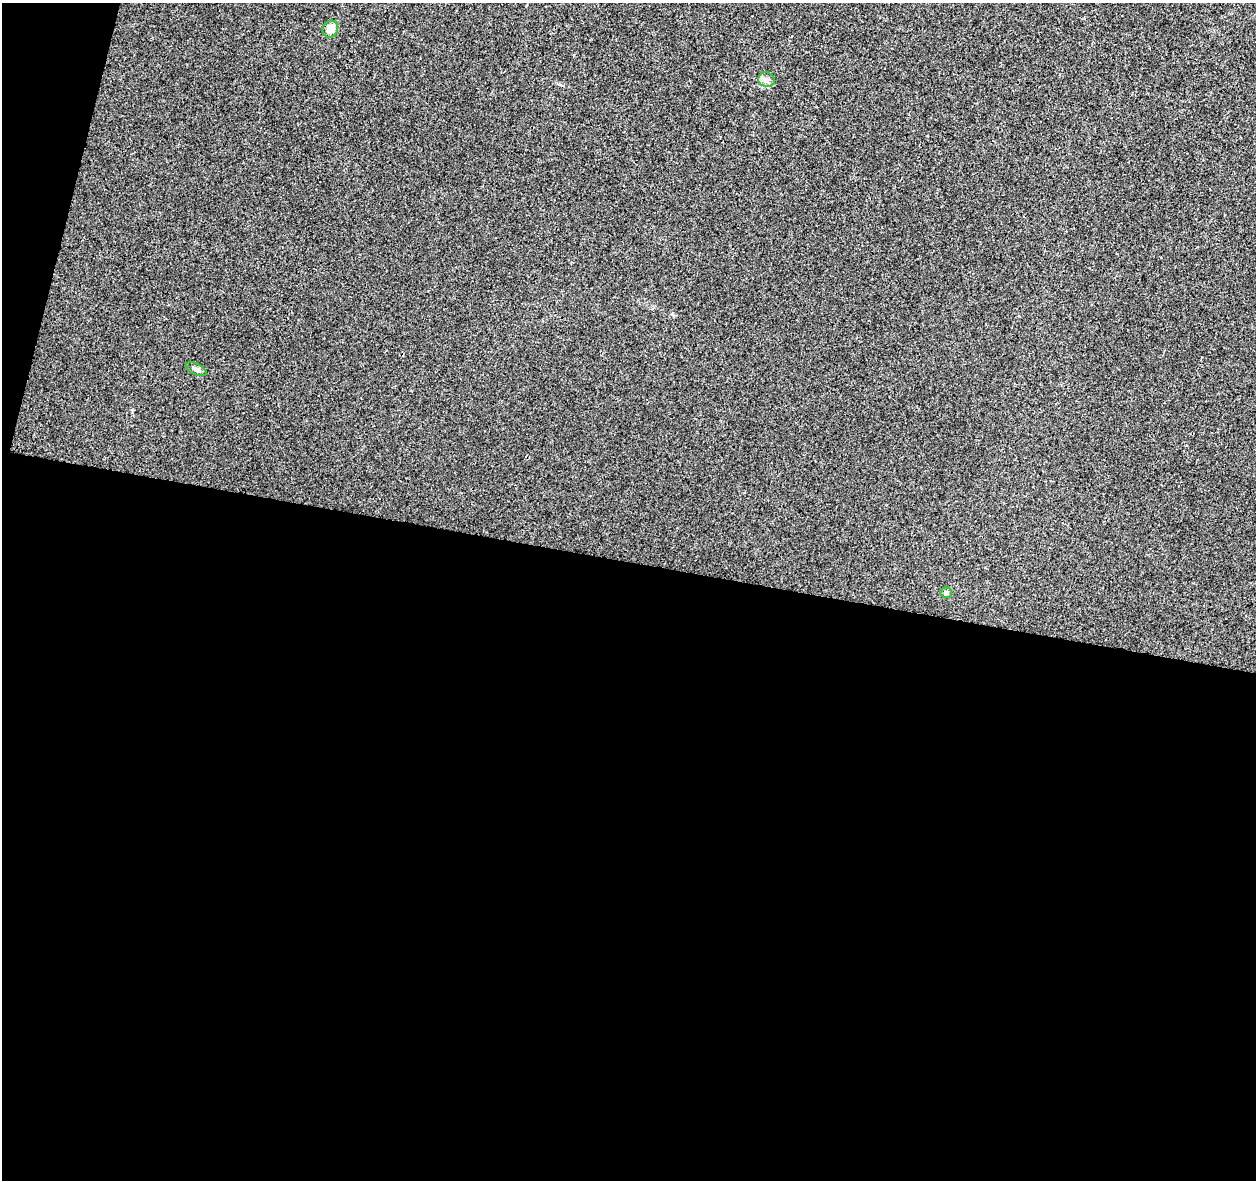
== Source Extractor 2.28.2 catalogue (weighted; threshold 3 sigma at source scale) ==
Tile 13 of 4 x 4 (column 1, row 4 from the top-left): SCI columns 1-1254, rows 223-1400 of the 5027 x 5220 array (HDU 1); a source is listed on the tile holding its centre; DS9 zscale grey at full resolution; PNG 1258 x 1182 px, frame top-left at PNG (2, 3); each listed source drawn as its Kron ellipse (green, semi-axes under 4 px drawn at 4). Shown black and unused: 54% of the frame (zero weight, under 3 of 4 exposures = <1% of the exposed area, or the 3 px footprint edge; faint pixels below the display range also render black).
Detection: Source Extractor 2.28.2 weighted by HDU 2 'WHT'; one run over the whole footprint, this tile lists its part. Background 0.00164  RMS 0.0031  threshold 0.0139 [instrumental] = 3 sigma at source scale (4.5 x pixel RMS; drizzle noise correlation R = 1.50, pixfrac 1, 0.0396/0.0396 arcsec/px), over >= 5 px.
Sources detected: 4; all 4 listed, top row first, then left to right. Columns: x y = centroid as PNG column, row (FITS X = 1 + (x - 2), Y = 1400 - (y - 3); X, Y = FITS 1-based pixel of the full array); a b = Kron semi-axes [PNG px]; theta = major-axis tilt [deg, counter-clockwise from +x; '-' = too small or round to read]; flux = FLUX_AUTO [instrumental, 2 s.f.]
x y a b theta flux
330 29 9 7 62 2.8
766 80 8 7 - 1.2
196 369 11 5 -25 1.1
946 593 5 5 - 0.49